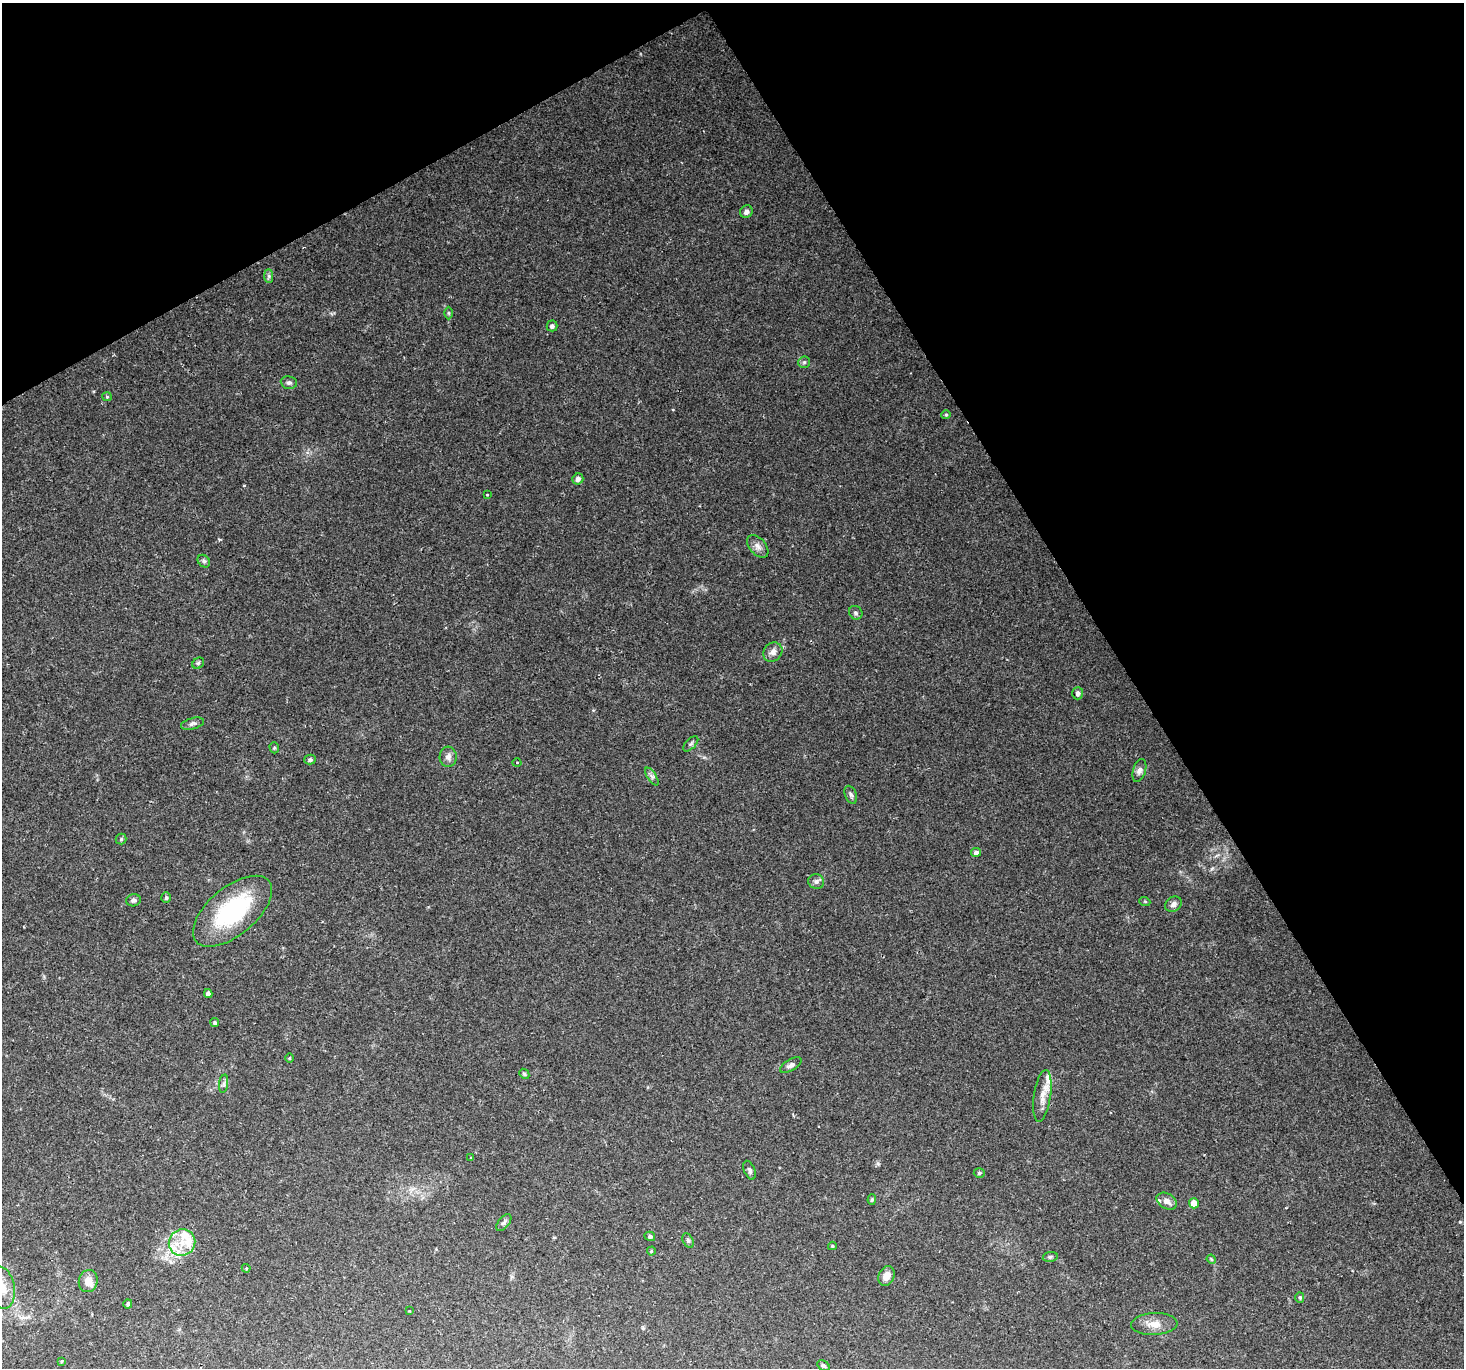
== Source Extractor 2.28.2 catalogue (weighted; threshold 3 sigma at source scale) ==
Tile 3 of 4 x 4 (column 3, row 1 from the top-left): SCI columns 2927-4388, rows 4286-5651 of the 6101 x 5900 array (HDU 1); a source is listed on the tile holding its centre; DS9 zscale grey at full resolution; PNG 1466 x 1370 px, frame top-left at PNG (2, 3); each listed source drawn as its Kron ellipse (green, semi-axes under 4 px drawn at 4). Shown black and unused: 30% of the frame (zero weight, under 2 of 3 exposures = <1% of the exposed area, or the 3 px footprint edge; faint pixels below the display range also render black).
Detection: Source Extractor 2.28.2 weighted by HDU 2 'WHT'; one run over the whole footprint, this tile lists its part. Background 0.0506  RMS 0.0037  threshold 0.0166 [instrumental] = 3 sigma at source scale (4.5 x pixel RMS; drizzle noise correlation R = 1.50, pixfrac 1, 0.0396/0.0396 arcsec/px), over >= 5 px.
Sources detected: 69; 5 inside a brighter listed object's ellipse — not listed separately; the other 64 listed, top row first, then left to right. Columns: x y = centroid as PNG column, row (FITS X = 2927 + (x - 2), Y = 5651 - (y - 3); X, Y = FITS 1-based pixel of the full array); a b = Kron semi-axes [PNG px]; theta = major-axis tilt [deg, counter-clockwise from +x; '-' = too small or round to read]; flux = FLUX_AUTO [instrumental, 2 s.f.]
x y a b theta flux
746 212 6 6 - 1.5
269 276 7 4 -90 0.73
449 313 6 4 -90 0.5
552 326 5 5 - 0.91
804 362 6 5 - 0.66
289 383 8 6 -7 1
107 397 5 4 - 0.41
946 415 4 4 - 0.43
578 479 5 5 - 1.6
487 495 3 2 - 0.55
758 546 13 8 -49 2
204 561 7 5 -45 0.73
856 613 7 6 - 0.92
773 652 10 9 - 2
198 663 6 5 - 0.68
1078 693 6 5 - 1.2
193 724 12 5 15 1.1
691 744 9 5 45 0.77
274 748 5 4 - 0.51
448 757 10 8 88 1.8
310 760 5 5 - 0.85
517 763 4 3 - 0.39
1139 771 12 6 72 1.5
652 777 10 4 -56 1
851 795 9 5 -67 0.98
121 839 5 5 - 0.55
976 852 5 4 - 1.1
816 881 8 7 - 1.3
166 898 5 4 - 0.62
133 900 7 6 - 1
1145 902 5 3 - 0.37
1173 904 9 7 36 1.5
232 911 47 24 40 37
208 994 4 4 - 1.6
215 1023 4 4 - 0.71
289 1058 5 3 - 0.33
791 1065 12 5 31 1.3
524 1074 6 4 -44 0.55
224 1084 9 4 82 0.83
1042 1096 26 8 82 4
471 1157 3 2 - 0.58
749 1170 10 5 -68 0.92
979 1173 5 5 - 0.61
872 1200 5 4 - 0.53
1167 1201 11 7 -30 2.1
1194 1203 5 5 - 4.3
504 1222 10 5 51 1
650 1236 5 4 - 0.87
688 1240 8 5 -63 0.75
182 1243 13 13 - 6.7
832 1246 4 4 - 0.37
651 1251 4 4 - 0.38
1050 1257 7 5 10 0.69
1211 1259 5 3 - 0.37
246 1268 4 4 - 0.42
886 1276 10 7 65 3.7
88 1281 11 9 75 3.1
2 1288 21 12 -82 6.3
1300 1298 5 4 - 0.53
128 1304 4 4 - 0.68
409 1311 3 3 - 0.28
1154 1324 23 11 3 4.3
62 1361 3 3 - 0.71
823 1366 6 4 -38 0.73
Isophote crosses this tile's border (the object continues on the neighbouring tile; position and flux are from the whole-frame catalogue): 1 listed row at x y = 2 1288